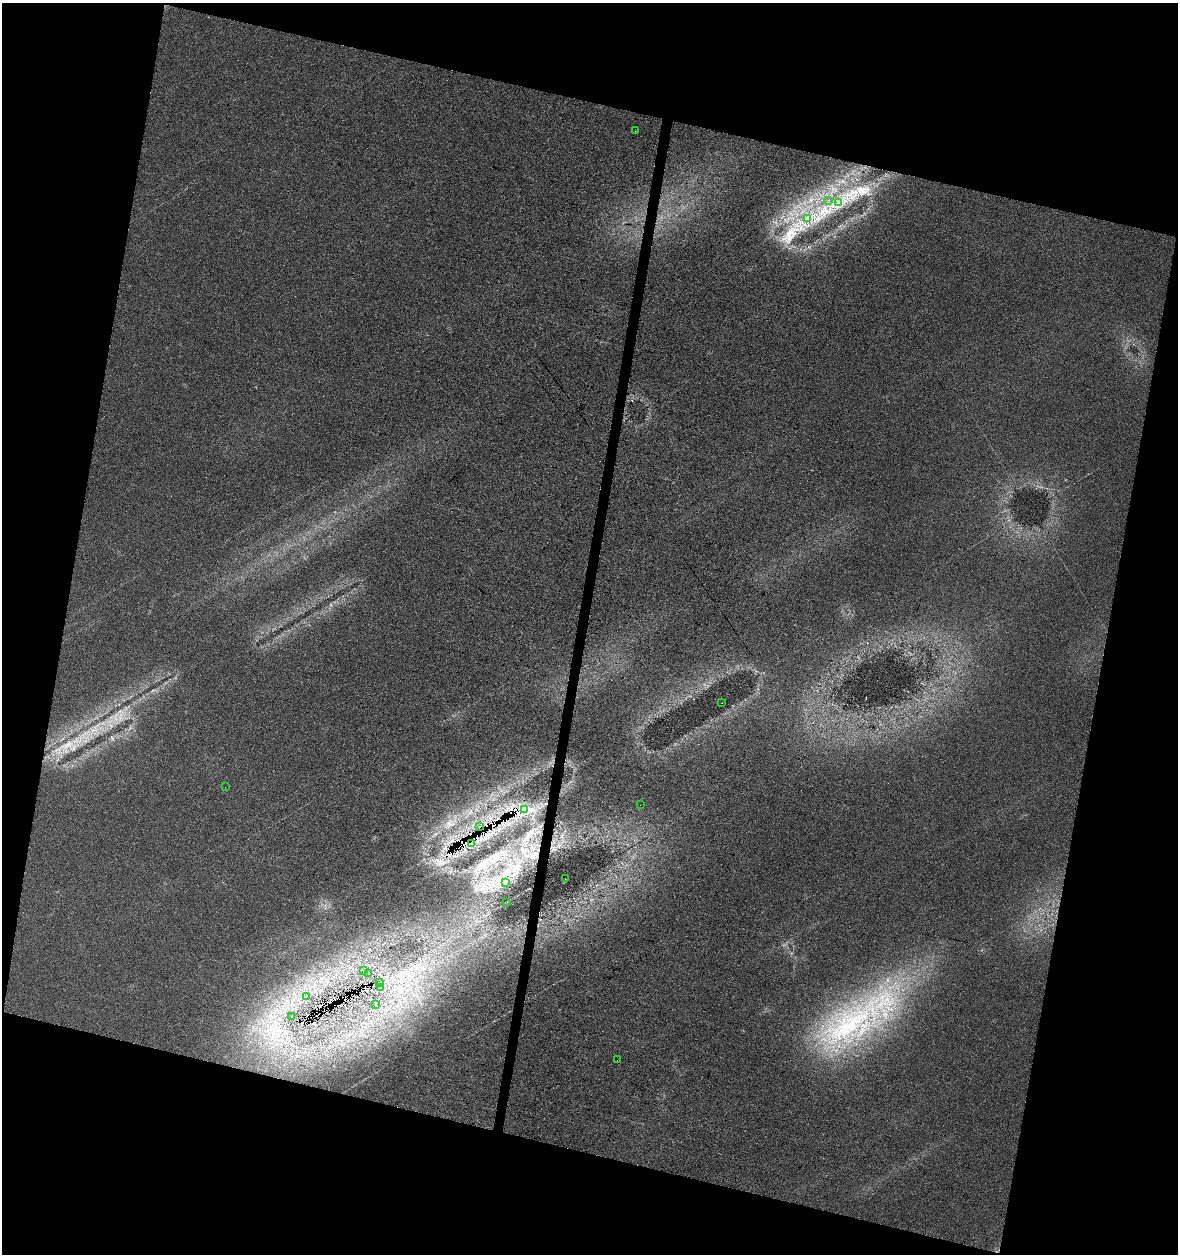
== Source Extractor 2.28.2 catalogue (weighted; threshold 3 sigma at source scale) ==
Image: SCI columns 286-4989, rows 1-5008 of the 5213 x 5018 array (HDU 1 of 3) = the unmasked area's bounding box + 8 px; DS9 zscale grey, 4 x 4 block average (1 PNG px = mean of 4 x 4 image px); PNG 1180 x 1256 px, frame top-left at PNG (2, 3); each listed source drawn as its Kron ellipse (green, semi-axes under 4 px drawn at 4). Shown black and unused: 29% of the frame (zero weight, under 3 of 4 exposures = <1% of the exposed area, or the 3 px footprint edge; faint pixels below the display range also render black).
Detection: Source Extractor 2.28.2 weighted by HDU 2 'WHT'. Background 0.0176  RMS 0.0039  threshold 0.0177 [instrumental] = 3 sigma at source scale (4.5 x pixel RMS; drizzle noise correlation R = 1.50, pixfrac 1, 0.0396/0.0396 arcsec/px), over >= 5 px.
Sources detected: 29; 8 cosmic-ray / hot-pixel residue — neither listed nor drawn; the other 21 listed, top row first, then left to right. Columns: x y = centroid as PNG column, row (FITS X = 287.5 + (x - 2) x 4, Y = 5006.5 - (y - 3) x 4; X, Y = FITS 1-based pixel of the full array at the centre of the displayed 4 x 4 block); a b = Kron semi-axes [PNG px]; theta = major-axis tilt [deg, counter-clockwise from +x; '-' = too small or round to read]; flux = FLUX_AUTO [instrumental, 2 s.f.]
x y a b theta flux
635 131 2 2 - 0.58
829 200 2 2 - 0.51
838 203 2 2 - 0.82
808 219 2 2 - 1.6
722 703 2 2 - 0.69
225 787 2 2 - 1.2
640 805 2 2 - 0.56
525 809 2 2 - 0.43
480 826 2 2 - 0.56
471 844 2 2 - 0.79
565 879 2 2 - 0.4
505 882 2 2 - 1.6
507 902 2 2 - 0.45
364 970 2 2 - 0.58
368 973 2 2 - 0.65
380 983 2 2 - 1.2
381 988 2 2 - 0.58
306 997 2 2 - 0.42
376 1004 2 2 - 0.42
292 1016 2 2 - 0.51
617 1060 2 2 - 2.2
Overlapping masked pixels (flux is a lower limit): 3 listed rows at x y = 480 826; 471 844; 380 983
Diffuse or blended objects may show on this block-average render without a row.